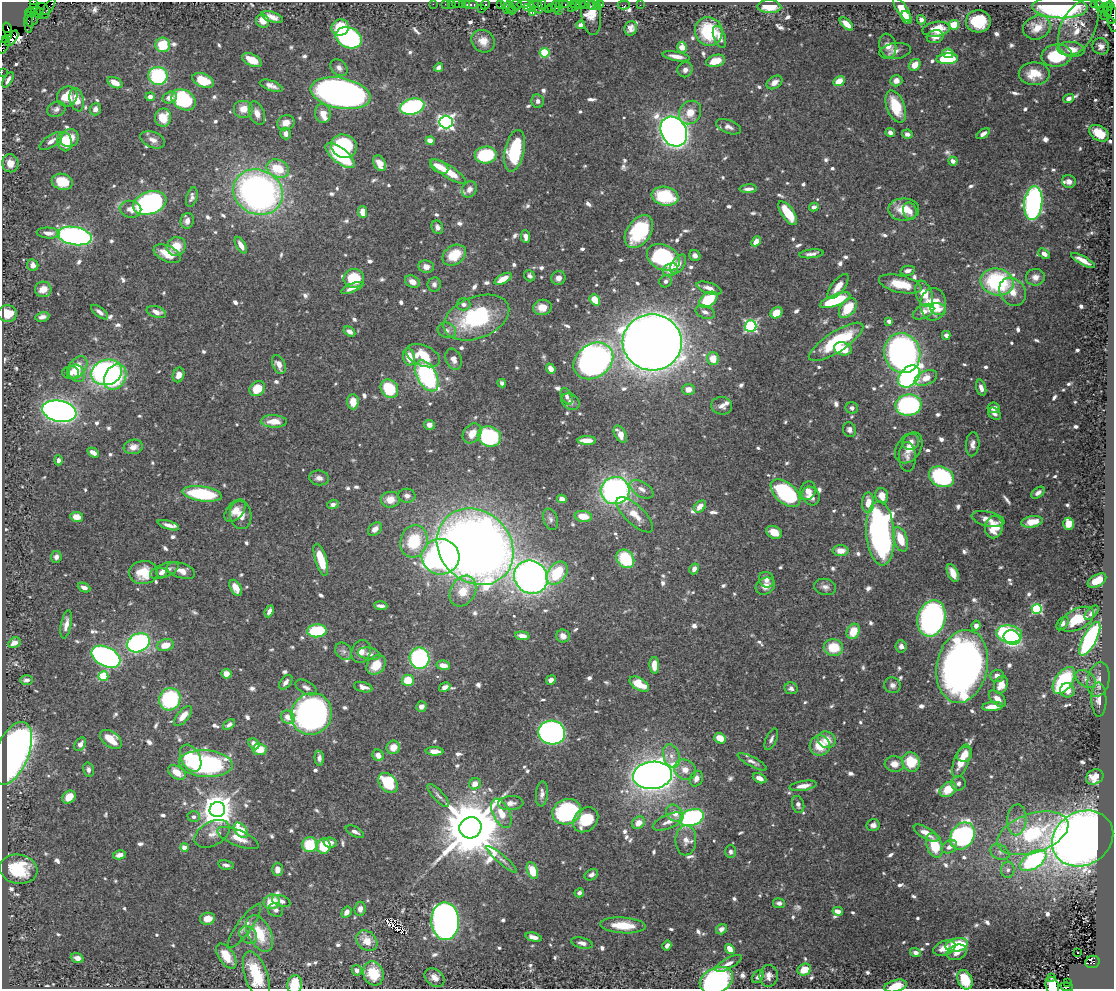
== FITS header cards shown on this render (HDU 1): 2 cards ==
NAXIS1  =                 1112
NAXIS2  =                  987

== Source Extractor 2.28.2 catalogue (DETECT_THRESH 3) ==
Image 1112 x 987 px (HDU 1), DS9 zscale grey, 1 PNG px = 1 image px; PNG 1116 x 991 px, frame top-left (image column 1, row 987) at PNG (2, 2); each listed source drawn as its Kron ellipse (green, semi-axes under 4 px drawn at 4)
Background 0.6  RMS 0.0093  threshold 0.0279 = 3 sigma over >= 5 px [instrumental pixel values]
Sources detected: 883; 1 with non-positive FLUX_AUTO (blend fragments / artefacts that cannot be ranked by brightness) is neither listed nor drawn; of the other 882, the 500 brightest by FLUX_AUTO listed and drawn (382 fainter detections omitted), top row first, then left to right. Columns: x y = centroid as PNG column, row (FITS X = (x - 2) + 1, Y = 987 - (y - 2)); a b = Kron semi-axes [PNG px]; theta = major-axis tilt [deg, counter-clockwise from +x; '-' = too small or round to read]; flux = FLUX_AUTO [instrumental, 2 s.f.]
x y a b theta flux
33 3 3 3 - 76
433 4 2 2 - 13
445 4 2 2 - 22
451 4 2 2 - 20
457 4 5 2 - 34
462 4 3 2 - 45
467 4 3 3 - 33
524 4 7 2 3 160
534 4 5 2 - 42
542 4 5 3 - 61
559 4 3 2 - 46
565 4 3 2 - 36
573 4 3 2 - 35
581 4 5 2 - 37
585 4 4 3 - 71
600 4 3 3 - 62
1094 4 3 3 - 48
1098 4 4 3 - 20
471 5 8 3 0 130
485 5 5 3 - 80
500 5 4 2 - 41
505 5 8 3 -79 86
516 5 6 5 - 200
576 5 5 3 - 63
592 5 4 2 - 19
624 5 6 3 0 18
640 5 2 2 - 13
538 6 8 3 -76 99
556 6 6 2 -88 70
596 6 2 2 - 10
1108 6 6 3 47 100
49 7 9 3 57 50
509 7 5 3 - 62
527 7 3 3 - 150
531 7 4 3 - 56
551 7 2 2 - 31
571 7 3 2 - 44
769 7 12 6 -2 11
1060 7 27 11 -2 150
1104 8 4 3 - 290
35 9 6 4 -41 550
481 9 3 3 - 80
548 9 2 2 - 19
902 9 14 5 -56 11
512 10 4 2 - 32
1108 10 7 4 83 250
43 11 8 6 -74 230
558 11 2 2 - 63
533 12 3 2 - 25
31 13 5 3 - 28
39 13 5 3 - 790
591 13 22 9 -84 9.7
1112 14 9 5 88 210
1104 16 2 2 - 19
272 17 11 5 -18 5.1
907 18 7 4 -64 7.5
33 19 8 5 62 83
921 20 5 4 - 2.5
263 21 7 6 - 6.4
978 21 12 11 - 23
29 22 10 3 -88 74
846 24 8 4 -43 7.6
581 25 5 4 - 2.8
954 25 5 4 - 22
1113 25 8 3 -67 24
1037 27 14 11 23 9.5
1078 27 30 17 63 17
340 28 9 8 - 25
631 28 7 6 - 3.3
8 29 7 3 -71 160
936 29 13 7 8 13
709 31 14 13 - 36
8 36 3 3 - 150
719 37 11 5 -69 5
935 37 8 6 16 4.1
12 38 9 4 55 520
349 38 13 10 -23 99
6 40 3 3 - 32
483 41 12 11 - 6.5
163 45 7 7 - 21
4 46 9 4 66 82
888 46 12 8 -77 5.8
1101 46 8 8 - 4
682 47 5 5 - 7.3
1071 49 14 7 -5 8.1
895 51 16 8 8 3.8
545 53 5 4 - 43
948 53 6 4 -8 6.9
676 56 14 4 -10 5.2
1057 56 15 11 6 41
947 59 11 5 3 36
252 60 10 5 -27 9
716 61 9 6 16 11
915 65 6 5 - 6.5
439 67 5 4 - 2.6
339 68 9 7 -45 3
685 70 8 7 - 2.9
2 72 2 2 - 13
1034 74 15 11 -1 14
158 76 9 9 - 62
8 80 8 3 59 2.6
203 80 11 6 -23 22
839 81 6 4 26 9
896 81 6 5 - 3.8
774 82 8 6 34 3.9
115 83 8 5 -26 6.7
271 86 12 5 -20 3.8
341 93 30 15 -11 410
67 96 11 9 44 19
150 97 5 4 - 3.1
170 97 7 5 16 5.5
1069 98 5 4 - 2.4
77 100 12 7 -76 8.9
184 100 13 9 -32 59
538 101 7 6 - 2.5
412 107 12 7 16 100
896 107 17 9 -69 23
56 109 9 7 21 2.5
95 109 6 5 - 3.3
243 109 10 9 - 6.7
690 112 12 10 55 8.9
257 113 12 7 -70 4.7
323 113 9 8 - 6.6
163 118 9 8 - 13
446 122 7 6 - 220
286 123 9 7 20 6.4
728 127 13 6 -21 3.7
674 132 15 12 -60 660
890 133 5 4 - 3
1099 133 11 7 -32 11
286 134 6 5 - 3.1
907 134 5 4 - 3.4
983 134 7 4 34 2.8
70 138 9 8 - 10
153 140 13 8 -23 4.6
51 141 13 6 34 4.5
430 141 4 4 - 8.8
65 142 10 7 -78 17
344 146 13 11 -22 71
515 151 21 9 78 44
486 155 11 8 5 44
340 156 17 7 -38 40
953 161 4 4 - 3
10 163 9 8 - 6.8
380 163 8 5 -61 6.2
439 167 10 5 -30 8
278 169 11 8 -24 22
448 172 20 6 -32 16
1069 181 7 6 - 3.3
62 182 10 8 -14 16
469 189 8 7 - 3.3
748 189 9 4 2 2.9
258 192 25 22 -24 270
665 196 13 9 -11 38
192 197 10 5 75 2.6
150 203 17 11 19 220
1033 203 17 9 84 180
814 207 4 4 - 2.6
130 209 11 8 -9 5.1
904 209 15 11 0 14
910 211 9 6 -74 4.7
363 212 6 4 -82 8.5
788 213 14 6 -55 20
187 221 8 6 75 3.7
437 227 7 5 -64 2.8
639 232 18 12 55 45
48 233 12 5 -5 4.4
74 236 17 9 -10 200
526 237 6 4 -83 3.5
756 241 5 4 - 8.5
241 245 9 4 -59 5.1
176 246 10 9 - 11
167 254 15 8 -24 10
811 254 12 4 7 3
1044 254 6 4 -37 3.5
454 255 12 9 35 17
695 255 6 5 - 2.5
663 258 17 12 -27 78
1083 260 13 4 -29 5.5
678 264 11 6 55 4.8
33 265 6 5 - 3.5
426 267 8 6 -8 4.6
670 270 8 6 28 6
908 271 7 5 12 2.9
530 276 6 5 - 2.3
1035 277 9 8 - 4
354 278 10 9 - 27
558 278 7 6 - 3.4
503 279 9 4 30 9.1
666 281 6 6 - 2.4
412 282 7 6 - 5.2
997 282 17 13 -12 70
434 284 7 6 - 2.3
900 284 22 8 -13 17
838 287 15 6 52 8.1
352 288 12 4 22 4
709 288 13 5 -19 5.1
43 289 8 8 - 7.1
1012 292 15 12 -54 7.8
924 294 13 8 -68 12
595 300 6 5 - 13
708 300 10 6 36 29
835 300 16 5 21 40
463 304 7 6 - 2.9
933 304 16 13 85 22
542 307 9 7 8 7.2
848 308 11 7 52 19
938 309 8 6 -15 3.6
100 312 10 4 -37 3.2
156 312 10 5 -16 5.1
705 312 10 6 -23 3.6
924 312 11 6 27 4.9
776 313 6 5 - 11
7 314 9 8 - 12
42 317 7 4 11 3.1
476 318 34 20 21 71
889 321 4 4 - 2.8
751 326 6 5 - 120
447 330 9 7 -18 3.1
349 331 6 4 -33 3.4
946 335 4 4 - 2.7
652 342 29 28 - 1700
836 342 32 10 33 52
843 349 9 6 -14 15
902 353 20 18 -72 270
423 356 18 10 -22 19
409 357 9 6 -77 10
454 359 11 7 -69 4.3
713 359 6 6 - 10
593 361 21 16 35 350
279 365 10 6 -66 5.5
77 367 13 8 53 10
551 369 5 4 - 4.8
106 372 16 12 17 160
70 373 8 6 -1 3.4
77 373 9 7 -54 7.3
179 375 7 5 69 5.1
427 376 17 9 -61 99
909 376 13 9 48 220
115 377 14 10 61 43
926 378 12 7 23 7
502 383 4 3 - 2.3
981 388 8 5 -74 3.5
257 389 8 6 38 14
389 389 10 8 -51 31
688 389 6 5 - 4.8
567 396 9 5 -65 2.3
353 402 7 5 -88 9.7
570 402 10 7 -30 2.4
908 405 13 10 7 120
722 406 10 9 - 3.8
852 408 6 5 - 2.2
994 408 6 5 - 4
59 411 17 10 -11 540
995 414 7 5 -39 2.2
274 421 13 6 -1 8.9
429 425 5 5 - 3.9
849 430 7 6 - 2.4
472 433 11 8 52 8.3
620 434 9 5 -62 6.3
489 436 12 10 -19 74
587 440 9 4 0 7.4
911 442 9 7 41 3.5
973 444 12 7 86 3.3
133 447 9 7 8 4.9
909 448 17 12 55 8
93 452 6 4 -32 4.5
907 457 15 8 -89 3.7
58 460 5 4 - 2.6
942 477 13 10 -25 76
319 478 10 7 -8 3.7
642 489 13 7 -31 4.6
615 491 14 13 - 210
808 491 10 7 71 4.8
785 493 18 10 -42 84
1038 493 7 5 38 2.7
202 494 20 7 -8 50
407 496 8 7 - 2.9
811 496 10 8 -54 5.2
882 496 8 6 -76 7.4
562 499 5 4 - 4
390 500 9 8 - 8.2
868 503 10 6 89 9
333 504 6 4 19 2.7
700 507 7 5 45 6.1
235 511 13 8 49 6.1
241 515 14 10 -79 6.3
635 515 23 9 -43 10
583 516 8 5 -7 12
77 517 6 5 - 6.4
550 519 11 7 -69 2.5
988 519 17 7 -13 5
1032 522 11 5 10 11
1068 524 6 5 - 9.5
168 525 11 4 -17 3.9
994 527 11 9 79 15
375 529 8 5 42 4.1
774 532 8 6 -26 8.4
880 533 32 14 -86 240
901 539 13 7 -72 14
414 541 16 13 73 32
475 547 41 35 -44 850
841 551 8 5 -1 6.5
56 557 6 5 - 2.9
440 557 19 17 -5 200
625 559 10 8 -49 34
321 560 16 5 -73 15
694 569 5 4 - 3.6
164 570 15 6 20 5.3
181 571 14 7 -18 5.5
143 573 14 11 5 15
161 573 5 5 - 2.5
557 573 13 9 51 30
953 573 9 5 -65 7.1
531 577 17 16 - 430
766 580 8 7 - 3.7
1097 581 10 6 30 11
765 586 10 8 31 5.7
825 587 11 8 -12 3.1
84 588 6 4 -25 3.3
236 588 9 5 -60 6.1
463 591 16 12 59 14
381 606 6 3 -4 2.8
1037 609 5 5 - 61
269 611 6 4 67 2.6
1092 613 9 4 45 2.4
931 618 18 13 74 190
1077 619 18 10 29 17
66 624 14 5 79 4.4
1063 624 7 5 49 2.2
976 626 5 4 - 2.8
317 631 10 6 3 36
853 631 8 6 63 13
1009 634 13 8 -8 130
522 636 7 4 -5 5.2
563 636 7 6 - 4.5
1012 638 8 7 - 75
1090 639 19 6 63 130
14 643 6 5 - 4.5
138 643 12 9 25 120
165 645 8 6 16 10
901 646 6 5 - 2.3
833 647 10 8 -7 18
344 651 9 7 -51 2.5
361 652 12 9 68 4.7
369 654 11 6 -11 3.4
106 657 15 9 -27 180
419 658 10 10 - 97
376 665 11 8 49 13
443 665 7 4 -9 5.9
654 665 8 5 -88 9.2
962 666 37 25 78 430
226 674 5 5 - 7.7
103 676 5 5 - 31
997 676 7 6 - 3.7
1086 679 12 7 -36 3.2
26 680 6 5 - 2.6
408 680 6 5 - 14
551 680 5 4 - 3.4
1098 680 17 11 78 5.9
1064 681 15 8 56 59
286 682 8 5 51 3.1
639 684 11 6 -31 21
892 685 8 7 - 2.8
1001 685 9 6 68 7.4
306 687 11 6 -29 2.7
363 687 9 5 -14 3.9
445 687 6 4 30 3
791 688 7 6 - 2.4
1067 690 7 7 - 6.1
170 699 11 10 - 61
997 699 10 6 -43 4.9
1099 699 17 7 -88 5.6
992 706 10 4 6 7.8
421 707 5 5 - 3.2
311 714 21 20 - 320
183 716 12 5 50 7.1
288 717 7 6 - 6.1
229 725 7 4 38 2.2
552 733 13 12 - 260
720 738 6 5 - 11
111 739 12 7 -36 13
771 739 11 5 67 2.3
827 740 9 8 - 8.3
80 744 7 5 58 3.2
254 744 6 4 -49 4.6
820 745 10 10 - 15
393 747 7 6 - 7.4
259 749 7 5 -6 13
435 751 9 4 -2 5.7
12 753 33 16 68 350
965 754 8 7 - 6.5
378 755 6 5 - 4.8
671 756 12 8 -70 4.7
191 758 14 9 -61 18
319 758 7 4 -86 2.5
961 761 17 7 69 13
752 762 16 5 -27 2.9
911 762 10 8 -63 23
206 764 27 13 -4 110
894 764 9 8 - 6.4
88 770 7 5 -76 2.3
685 770 11 10 - 6.8
177 772 9 6 -33 9.8
652 775 19 13 6 790
1095 777 9 7 31 7.3
759 778 7 4 -25 3.8
696 779 8 6 65 4.4
388 783 11 8 -48 34
958 783 7 7 - 2.5
475 784 6 5 - 6.4
803 786 13 5 9 6
948 789 9 6 36 15
542 794 12 6 85 3.2
438 796 15 5 -47 2.5
69 797 7 6 - 9.8
511 803 13 7 4 4.1
798 804 9 6 -73 2.6
217 810 8 7 - 1400
567 812 15 12 20 68
501 813 16 8 -63 10
675 813 9 7 -46 6.6
194 817 6 5 - 2.2
692 818 12 8 19 130
586 820 14 11 44 20
1017 820 15 9 87 6.4
668 822 16 7 23 5.4
638 823 7 5 46 6.3
873 825 6 6 - 2.8
470 828 11 10 - 6900
241 830 9 5 -50 20
355 832 10 5 -28 2.8
926 833 14 6 -30 7
1033 833 37 19 18 66
212 834 19 12 29 8
962 836 14 11 57 140
238 838 22 8 -23 10
1083 838 32 26 30 880
686 840 15 10 88 5.5
330 842 6 5 - 3.4
310 845 7 7 - 28
935 845 12 7 -72 23
324 846 7 7 - 22
184 847 4 4 - 7.9
949 847 8 6 30 3.9
730 852 6 5 - 2.2
1000 852 10 7 -29 2.9
120 855 6 4 13 4.3
502 860 20 4 -41 3
1033 861 15 8 33 100
226 865 8 4 -11 2.4
19 869 19 14 -10 26
277 869 7 5 90 3.5
1008 870 8 6 86 2.2
532 871 9 5 -69 16
591 875 7 5 27 2.9
579 893 5 4 - 2.4
281 901 9 5 -20 3.2
272 902 8 7 - 13
779 903 6 5 - 2.7
360 909 7 5 84 3.2
276 910 7 6 - 2.5
838 911 5 4 - 4.4
347 912 6 4 58 4.1
207 919 7 6 - 7.8
445 921 19 13 -87 400
623 925 23 8 -3 17
245 926 26 7 54 5.2
721 929 6 5 - 2.9
260 934 20 11 -62 21
248 935 10 7 -44 3.2
533 937 8 4 -13 3.9
367 941 11 9 -42 11
582 943 11 5 -14 3.1
957 945 11 6 12 38
667 946 5 4 - 2.9
944 948 11 7 22 8.8
730 949 5 4 - 6.9
916 952 6 4 -15 3
957 952 10 7 20 5.6
1078 952 3 3 - 3.2
226 956 14 7 -55 12
77 958 6 4 -18 3.5
1092 962 7 6 - 520
728 963 14 5 28 3.8
357 970 5 5 - 2.9
804 970 7 6 - 16
373 973 12 10 -71 21
256 975 25 11 -71 29
769 976 11 9 81 3.9
758 977 7 5 55 2.5
434 978 11 8 -37 5.7
1051 978 3 3 - 3.6
716 980 17 12 25 190
965 980 10 7 -66 22
1068 983 3 2 - 83
295 984 9 7 82 20
1052 985 9 6 -73 11
896 986 12 6 13 12
1067 987 6 3 -11 98
At the frame edge (FLAGS 8, measured only in part): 10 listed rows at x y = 33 3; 1112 14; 1113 25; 4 46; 2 72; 716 980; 295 984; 1052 985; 896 986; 1067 987
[382 fainter detections neither listed nor drawn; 1 non-positive-flux detection neither listed nor drawn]